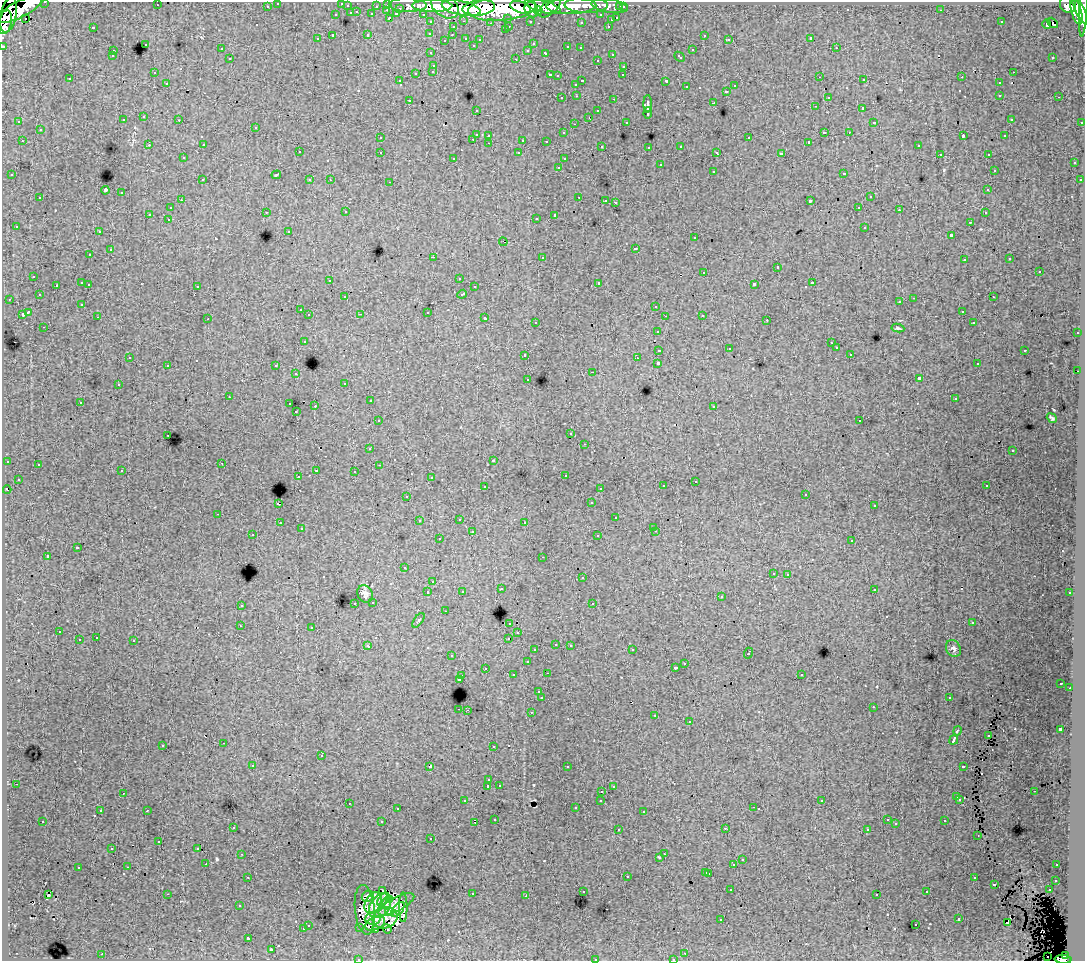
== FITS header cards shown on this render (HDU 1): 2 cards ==
NAXIS1  =                 1083
NAXIS2  =                  959

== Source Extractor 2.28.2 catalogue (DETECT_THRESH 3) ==
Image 1083 x 959 px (HDU 1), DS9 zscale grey, 1 PNG px = 1 image px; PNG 1087 x 963 px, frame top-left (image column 1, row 959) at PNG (2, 2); each listed source drawn as its Kron ellipse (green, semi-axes under 4 px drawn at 4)
Background 109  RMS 0.9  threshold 2.69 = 3 sigma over >= 5 px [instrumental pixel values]
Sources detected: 566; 3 with non-positive FLUX_AUTO (blend fragments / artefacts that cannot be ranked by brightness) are neither listed nor drawn; of the other 563, the 500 brightest by FLUX_AUTO listed and drawn (63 fainter detections omitted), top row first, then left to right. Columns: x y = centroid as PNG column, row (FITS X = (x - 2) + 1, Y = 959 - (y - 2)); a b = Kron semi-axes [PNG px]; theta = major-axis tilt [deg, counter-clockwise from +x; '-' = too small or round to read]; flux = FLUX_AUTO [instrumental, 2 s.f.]
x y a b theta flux
45 2 3 2 - 2900
278 3 3 3 - 2000
342 3 3 2 - 150
388 4 3 3 - 4900
157 5 3 2 - 130
408 5 19 7 -1 23000
586 5 21 8 0 62000
1068 5 8 8 - 95000
267 6 3 3 - 1500
347 6 3 3 - 930
376 6 3 2 - 1000
432 6 20 6 0 230000
445 6 15 10 -33 180000
543 6 18 6 -15 180000
571 6 25 8 2 200000
610 6 18 6 -8 38000
1083 6 30 4 87 110000
520 7 10 5 -18 210000
549 7 13 6 40 160000
620 7 3 3 - 1500
623 7 3 3 - 2000
400 8 3 3 - 910
461 8 20 7 -11 300000
479 8 16 7 7 340000
502 8 34 12 5 660000
21 9 27 8 28 310000
1079 9 17 4 -64 270000
387 10 3 2 - 310
531 10 8 6 -60 130000
941 10 3 2 - 110
538 11 4 4 - 81000
1076 11 14 5 -74 230000
357 12 3 3 - 470
351 13 3 3 - 780
372 14 3 3 - 1200
396 14 4 3 - 790
423 14 3 2 - 1800
9 15 18 8 78 240000
336 15 3 3 - 410
601 15 3 3 - 1600
25 18 3 2 - 200
389 18 4 3 - 970
508 18 3 3 - 1400
617 18 3 3 - 700
611 20 3 3 - 330
464 21 3 2 - 460
530 21 3 3 - 1300
5 22 12 6 76 220000
431 22 3 3 - 2500
581 22 3 3 - 260
1001 22 3 2 - 88
490 23 3 2 - 70
1052 23 6 2 -48 130
1047 24 5 3 - 470
509 26 3 2 - 560
608 26 3 2 - 520
93 27 3 3 - 700
453 27 3 3 - 350
505 30 3 3 - 220
430 33 3 3 - 200
368 35 3 3 - 510
452 35 3 2 - 150
704 35 3 3 - 290
333 36 3 3 - 1600
466 38 3 3 - 400
811 38 3 3 - 18000
317 39 3 3 - 220
480 39 3 3 - 170
729 39 3 3 - 140
445 40 2 2 - 70
145 44 3 3 - 390
533 44 3 2 - 110
473 45 3 3 - 130
3 46 3 3 - 5500
568 47 4 3 - 510
580 48 3 3 - 220
836 48 3 2 - 380
221 49 3 3 - 250
528 50 3 3 - 220
692 50 3 3 - 490
113 51 3 2 - 270
431 53 3 3 - 260
546 53 4 3 - 560
612 54 3 3 - 440
112 56 3 3 - 200
680 57 6 3 -43 520
1053 57 3 3 - 210
230 59 3 3 - 320
516 59 3 2 - 640
597 60 3 3 - 260
434 65 3 3 - 340
624 66 3 3 - 370
433 71 3 3 - 370
154 72 3 3 - 230
1013 72 3 2 - 340
416 73 3 3 - 700
550 75 3 2 - 520
623 75 3 2 - 100
558 76 3 3 - 150
820 77 2 2 - 120
962 77 3 2 - 74
70 79 3 3 - 210
864 80 3 2 - 230
400 81 3 3 - 190
582 81 3 2 - 550
666 81 4 3 - 1500
167 83 3 3 - 260
999 83 3 3 - 360
576 84 3 3 - 320
735 86 3 3 - 420
686 87 3 3 - 250
726 91 3 3 - 440
1000 95 3 3 - 410
577 96 3 2 - 300
828 97 3 3 - 210
1059 97 3 2 - 210
562 98 3 3 - 260
614 99 3 2 - 490
409 100 3 3 - 310
714 103 3 3 - 1100
648 104 8 3 89 3200
815 106 3 2 - 180
863 108 3 3 - 1300
476 110 3 2 - 150
598 111 3 3 - 360
648 113 6 3 87 2200
144 117 3 3 - 390
589 117 3 2 - 130
1011 119 3 3 - 170
123 120 3 3 - 320
179 120 3 2 - 320
19 122 3 3 - 190
626 122 3 3 - 140
874 122 3 3 - 110
1082 122 3 3 - 730
574 124 3 2 - 130
256 127 3 3 - 210
40 130 3 3 - 420
824 132 3 3 - 1200
849 132 2 2 - 210
563 133 3 3 - 170
476 134 3 3 - 1100
489 135 3 3 - 300
963 136 4 2 - 580
1005 136 3 3 - 230
380 138 3 3 - 230
749 138 3 3 - 630
473 139 3 2 - 320
523 140 3 3 - 830
22 141 3 2 - 320
546 141 3 3 - 210
809 142 3 3 - 95
489 143 3 2 - 300
149 145 3 2 - 200
204 145 3 3 - 66
602 146 3 2 - 130
681 146 3 3 - 330
918 146 3 3 - 350
649 147 3 3 - 280
299 152 3 3 - 350
380 152 3 3 - 320
717 152 4 3 - 220
519 153 3 3 - 220
781 154 4 3 - 2200
940 154 3 3 - 210
988 154 3 2 - 260
183 158 3 3 - 250
454 158 3 3 - 260
564 159 3 3 - 250
1074 163 3 3 - 270
660 165 3 3 - 530
559 167 3 2 - 310
994 170 3 3 - 200
713 171 3 3 - 400
844 173 3 3 - 630
12 175 3 3 - 250
276 175 5 2 - 72
202 180 3 2 - 280
310 180 3 3 - 330
330 180 3 2 - 90
1080 180 3 3 - 260
390 182 3 2 - 530
105 190 4 4 - 3100
988 190 3 3 - 270
121 193 3 3 - 500
579 197 3 2 - 450
870 197 3 3 - 470
40 198 3 3 - 440
181 200 3 2 - 280
606 200 3 2 - 220
810 201 3 3 - 1500
615 202 3 3 - 800
859 207 3 2 - 230
170 208 3 3 - 290
899 210 3 2 - 200
266 212 3 2 - 210
346 212 3 2 - 280
985 213 3 3 - 210
150 214 3 3 - 1200
555 215 4 3 - 2200
536 218 3 2 - 150
168 219 3 2 - 320
970 222 3 2 - 270
16 226 3 3 - 210
865 227 3 3 - 600
289 231 3 3 - 180
99 232 3 2 - 200
951 235 3 3 - 1200
695 238 3 3 - 340
503 242 4 2 - 81
635 248 3 3 - 580
110 250 3 3 - 800
90 255 3 3 - 230
433 257 3 2 - 860
542 257 3 3 - 360
1010 259 3 3 - 220
964 260 3 2 - 270
777 267 3 3 - 840
1039 271 3 3 - 770
704 272 3 3 - 520
34 276 3 3 - 310
459 278 3 3 - 170
330 280 3 2 - 170
82 283 3 3 - 840
599 283 3 3 - 1800
812 283 3 3 - 730
89 284 3 2 - 320
754 284 4 3 - 2200
56 285 3 3 - 340
197 286 3 3 - 290
474 287 3 3 - 290
462 294 5 3 - 640
39 295 3 3 - 210
345 297 3 3 - 220
993 297 3 2 - 310
914 298 3 2 - 350
9 299 3 2 - 190
900 302 3 3 - 410
82 304 3 3 - 300
656 306 3 3 - 440
300 310 3 3 - 320
962 311 3 3 - 190
28 312 4 3 - 1500
428 312 3 3 - 750
22 314 3 3 - 860
361 314 3 2 - 78
309 315 3 3 - 360
702 315 3 3 - 330
665 316 3 2 - 89
98 317 3 2 - 140
485 318 3 3 - 600
208 319 3 2 - 68
767 320 3 2 - 140
536 322 3 3 - 250
974 323 3 3 - 210
44 327 3 2 - 240
898 328 6 4 -9 100
658 331 3 3 - 340
1077 333 3 2 - 340
304 341 3 3 - 390
831 343 3 2 - 89
836 348 3 3 - 210
729 349 3 3 - 87
659 350 4 3 - 1100
1025 350 3 3 - 590
850 354 3 3 - 250
525 355 3 3 - 550
130 357 3 2 - 100
637 358 3 3 - 90
658 363 4 3 - 2700
977 364 3 2 - 190
168 365 3 3 - 360
276 366 3 3 - 460
1078 371 2 2 - 190
593 372 3 2 - 600
296 374 3 2 - 230
528 379 3 3 - 230
919 379 4 3 - 2500
345 383 3 3 - 230
118 385 3 3 - 330
229 397 3 2 - 97
955 399 3 3 - 150
370 401 3 2 - 270
80 402 3 2 - 180
290 404 3 3 - 460
315 406 3 2 - 740
714 406 3 3 - 340
296 412 3 2 - 150
1052 418 5 3 - 110
378 421 3 3 - 210
860 421 2 2 - 66
571 434 3 3 - 250
168 435 3 2 - 300
585 444 3 2 - 200
370 449 3 2 - 220
1013 451 3 3 - 190
7 461 3 3 - 120
493 461 3 2 - 65
222 463 3 2 - 140
38 465 3 2 - 77
379 465 3 2 - 95
316 470 3 2 - 510
122 471 3 3 - 230
354 471 3 2 - 150
565 475 3 2 - 120
298 476 2 2 - 110
431 478 3 3 - 220
18 479 3 3 - 180
695 481 3 2 - 290
485 486 3 2 - 350
663 486 3 3 - 250
986 486 3 2 - 120
600 488 3 2 - 150
7 490 4 2 - 200
806 494 3 3 - 170
407 496 3 3 - 140
591 503 3 3 - 220
278 504 3 3 - 1200
874 506 3 3 - 180
218 514 3 2 - 220
616 518 3 3 - 380
459 519 3 2 - 360
419 521 3 3 - 210
525 522 3 3 - 250
280 523 3 3 - 280
654 527 3 3 - 200
301 529 3 3 - 180
472 531 3 2 - 160
656 531 3 2 - 290
253 535 3 2 - 160
598 536 3 3 - 350
439 539 3 3 - 240
852 541 3 3 - 210
77 548 3 3 - 730
47 556 3 3 - 1300
543 557 3 2 - 130
404 568 3 3 - 170
773 573 3 3 - 290
788 574 3 3 - 270
582 578 3 3 - 420
433 582 3 3 - 160
501 589 3 3 - 280
874 589 3 3 - 230
462 591 3 3 - 160
428 592 3 3 - 400
1070 593 3 3 - 330
365 594 9 7 -61 280
721 597 3 3 - 290
373 602 3 3 - 370
355 603 3 2 - 230
593 603 3 2 - 210
241 605 3 3 - 440
445 611 3 2 - 210
418 620 8 3 52 92
510 623 3 3 - 350
972 623 3 3 - 180
240 626 3 2 - 68
312 627 3 3 - 300
59 632 3 2 - 220
518 633 3 3 - 190
96 638 3 2 - 240
508 638 3 2 - 270
79 640 3 3 - 720
134 641 3 3 - 680
556 644 3 3 - 210
570 645 3 3 - 320
368 646 4 3 - 450
953 648 9 7 -58 190
535 650 3 3 - 320
632 650 3 2 - 220
748 653 5 3 - 870
452 656 3 3 - 160
527 662 3 3 - 450
685 663 3 2 - 260
485 668 3 3 - 260
675 668 3 3 - 190
547 673 3 2 - 570
801 674 3 3 - 340
513 675 3 3 - 360
462 676 3 2 - 330
459 679 3 3 - 1300
1061 683 3 3 - 120
1070 688 2 2 - 310
539 692 3 3 - 260
542 698 3 3 - 1900
949 698 3 2 - 150
873 707 3 2 - 110
459 709 3 2 - 440
467 710 2 2 - 350
531 712 3 2 - 350
655 715 3 2 - 96
689 722 3 3 - 440
1060 729 4 3 - 2700
957 731 5 3 - 1100
988 736 3 2 - 80
954 740 5 3 - 3300
224 743 3 2 - 370
163 745 3 3 - 520
493 746 3 2 - 120
321 756 3 3 - 560
253 765 3 3 - 210
430 766 4 3 - 2900
963 766 4 3 - 840
567 767 3 2 - 260
489 780 3 3 - 250
16 784 3 2 - 290
499 785 3 3 - 180
488 786 3 3 - 1300
613 786 3 3 - 320
602 791 3 2 - 290
1034 791 3 2 - 190
123 793 3 2 - 120
957 797 3 3 - 540
960 799 3 3 - 330
601 800 3 3 - 230
465 801 3 3 - 210
822 801 3 3 - 150
349 803 3 2 - 340
753 807 3 2 - 250
575 808 3 3 - 290
397 809 3 2 - 140
147 810 3 2 - 420
100 811 3 3 - 230
643 811 3 3 - 77
495 819 3 3 - 170
887 820 3 3 - 140
43 821 3 3 - 260
945 821 3 3 - 330
382 822 3 3 - 790
475 822 3 2 - 70
896 824 3 3 - 79
233 827 3 3 - 180
725 828 3 2 - 140
867 829 3 3 - 230
618 830 3 2 - 220
978 835 3 2 - 82
431 839 3 2 - 140
159 842 3 2 - 78
112 848 3 2 - 110
198 848 3 3 - 190
242 854 3 2 - 240
664 854 2 2 - 210
660 858 3 3 - 280
742 860 3 3 - 350
206 864 2 2 - 240
734 865 3 3 - 1000
1057 865 3 2 - 170
128 867 3 2 - 340
78 868 3 3 - 490
706 872 3 3 - 490
709 873 3 3 - 530
627 876 3 3 - 740
248 877 3 2 - 260
974 878 3 3 - 310
1056 880 3 3 - 370
994 884 3 3 - 1000
731 890 3 2 - 180
1049 890 3 2 - 310
383 891 3 3 - 150
583 891 3 3 - 250
927 892 3 3 - 220
167 894 3 2 - 750
472 894 3 3 - 390
877 894 3 3 - 230
48 895 3 2 - 310
368 896 6 5 - 330
526 896 3 2 - 140
383 899 8 3 49 430
390 899 3 3 - 140
373 903 11 7 60 860
387 903 6 3 -88 320
396 904 20 6 28 860
240 906 3 3 - 160
380 906 13 9 53 1000
403 907 15 3 -90 520
398 909 9 5 52 560
365 910 25 10 -84 710
390 912 4 3 - 290
373 918 8 6 7 710
385 918 12 10 20 1000
721 919 3 2 - 72
959 919 3 3 - 550
1007 922 3 3 - 150
375 923 10 6 25 270
308 925 3 3 - 390
916 925 3 3 - 320
360 927 3 3 - 210
303 929 3 3 - 420
376 929 3 2 - 67
387 929 5 2 - 130
248 938 3 3 - 1900
271 950 4 2 - 85
685 953 3 2 - 220
102 954 3 2 - 470
1066 955 4 4 - 43000
1048 956 2 2 - 320
358 959 3 2 - 130
595 959 3 2 - 310
673 959 3 2 - 170
1063 959 8 4 -2 88000
At the frame edge (FLAGS 8, measured only in part): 11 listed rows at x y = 45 2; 278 3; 342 3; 1083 6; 21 9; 5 22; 3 46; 358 959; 595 959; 673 959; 1063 959
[63 fainter detections neither listed nor drawn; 3 non-positive-flux detections neither listed nor drawn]